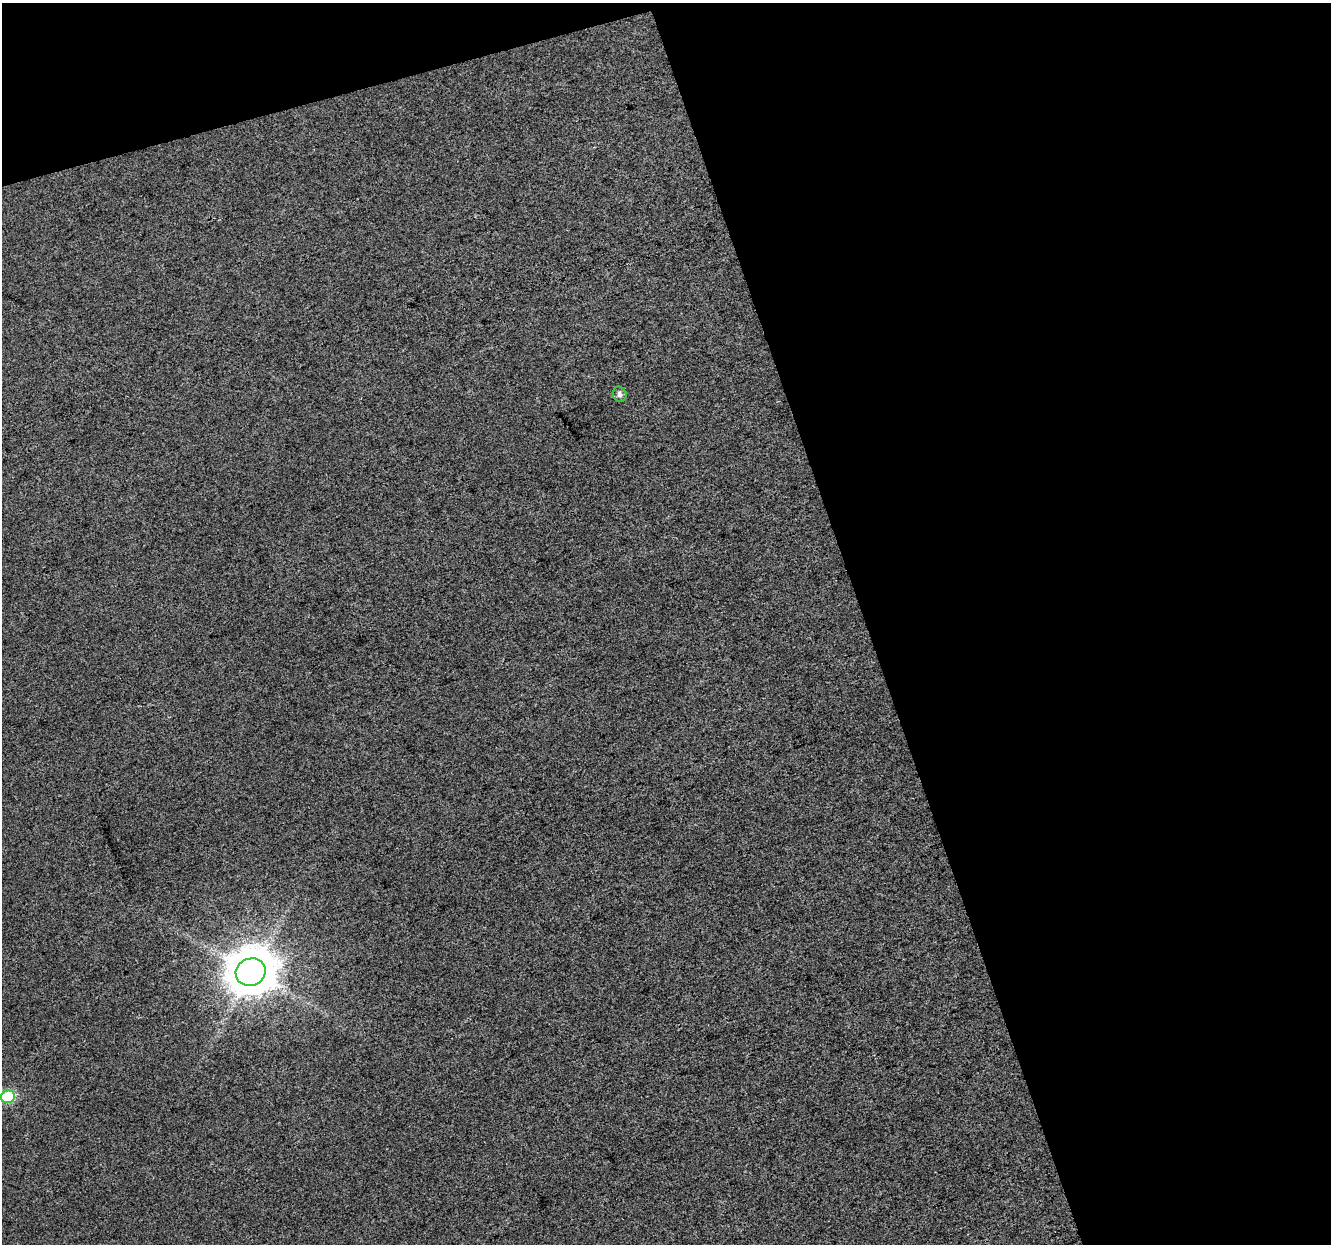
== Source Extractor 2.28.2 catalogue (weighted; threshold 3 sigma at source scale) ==
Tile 2 of 2 x 2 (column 2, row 1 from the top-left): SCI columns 1329-2657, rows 1282-2523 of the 2659 x 2579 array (HDU 1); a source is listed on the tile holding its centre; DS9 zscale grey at full resolution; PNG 1333 x 1246 px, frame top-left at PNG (2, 3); each listed source drawn as its Kron ellipse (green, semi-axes under 4 px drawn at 4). Shown black and unused: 39% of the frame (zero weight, under 3 of 4 exposures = <1% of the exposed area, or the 3 px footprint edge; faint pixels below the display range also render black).
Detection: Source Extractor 2.28.2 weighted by HDU 2 'WHT'; one run over the whole footprint, this tile lists its part. Background 0.0158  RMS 0.011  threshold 0.0498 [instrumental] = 3 sigma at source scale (4.5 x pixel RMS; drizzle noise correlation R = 1.50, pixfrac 1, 0.0396/0.0396 arcsec/px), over >= 5 px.
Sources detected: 3; all 3 listed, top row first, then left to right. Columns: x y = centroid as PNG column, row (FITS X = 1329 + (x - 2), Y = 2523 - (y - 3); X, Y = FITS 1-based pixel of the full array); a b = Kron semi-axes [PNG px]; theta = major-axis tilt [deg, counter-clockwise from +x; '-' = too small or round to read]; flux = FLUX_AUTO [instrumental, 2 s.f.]
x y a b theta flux
620 394 8 6 -65 3.9
251 972 15 13 21 4200
8 1097 7 6 - 75